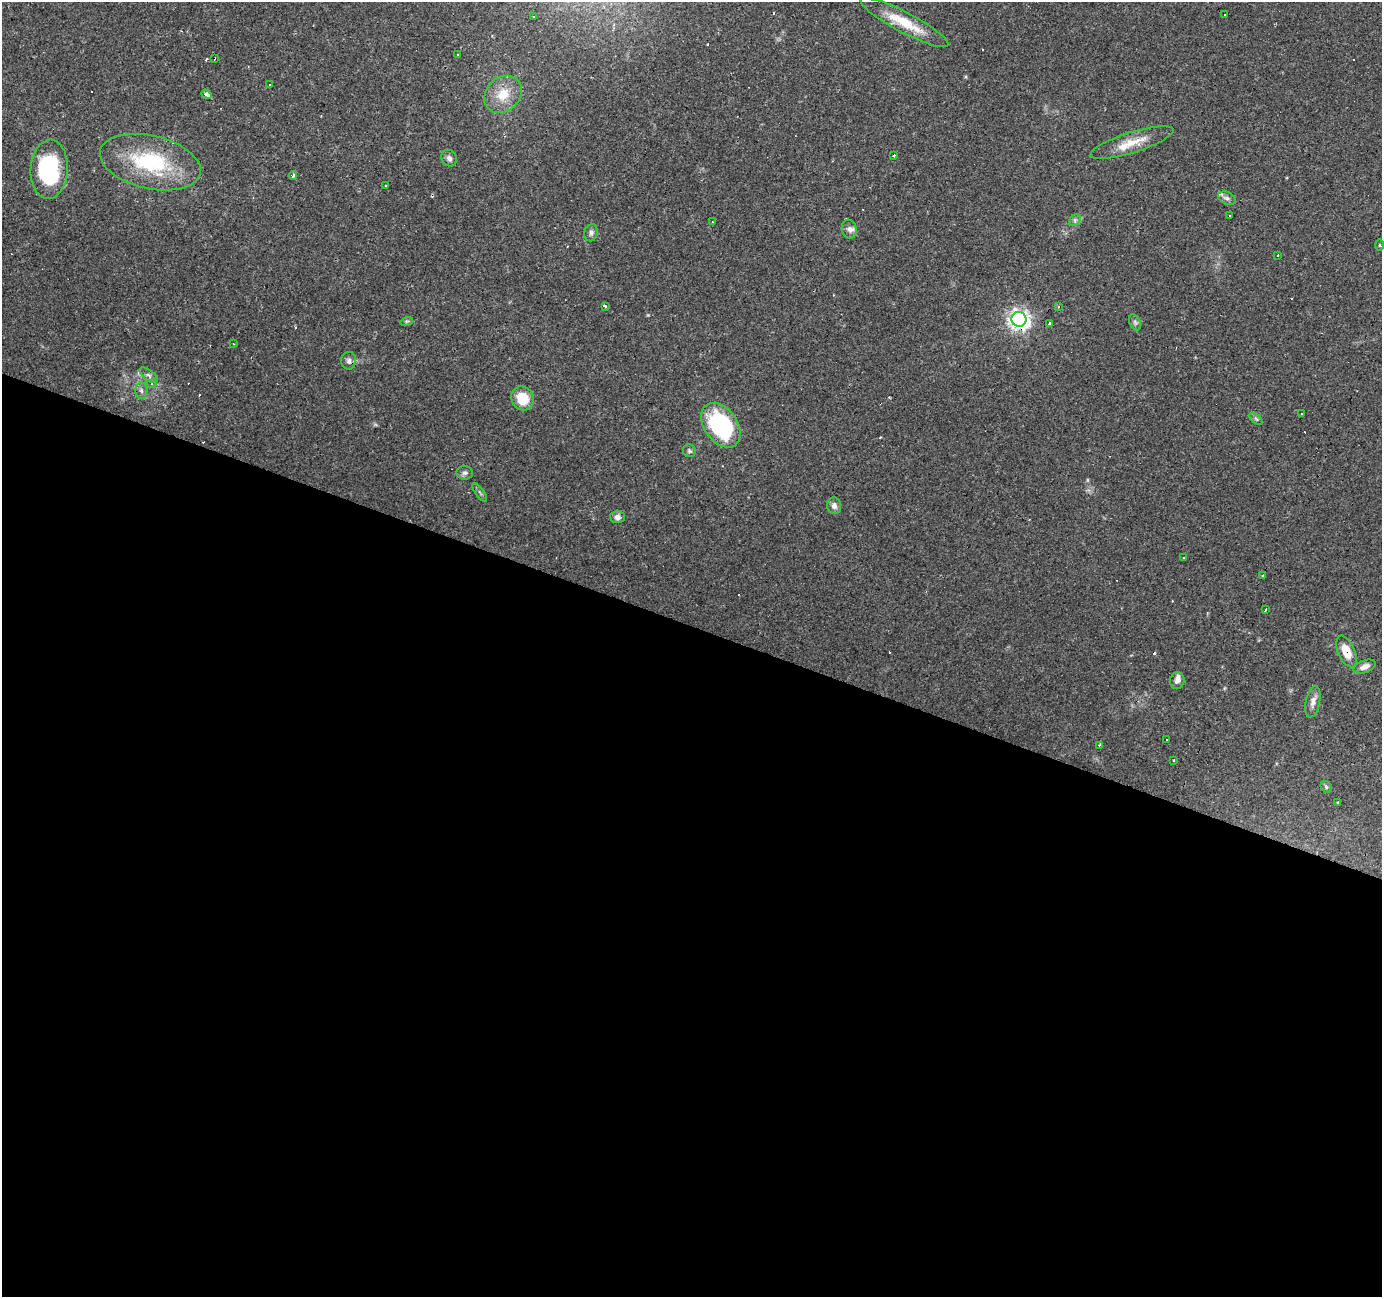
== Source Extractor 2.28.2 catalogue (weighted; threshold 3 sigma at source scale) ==
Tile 14 of 4 x 4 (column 2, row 4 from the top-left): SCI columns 1381-2760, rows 207-1501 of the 5523 x 5658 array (HDU 1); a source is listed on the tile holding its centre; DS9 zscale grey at full resolution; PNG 1384 x 1299 px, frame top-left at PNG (2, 2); each listed source drawn as its Kron ellipse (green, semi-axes under 4 px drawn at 4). Shown black and unused: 52% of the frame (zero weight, under 2 of 3 exposures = <1% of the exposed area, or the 3 px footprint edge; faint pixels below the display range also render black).
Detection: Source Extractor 2.28.2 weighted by HDU 2 'WHT'; one run over the whole footprint, this tile lists its part. Background 0.0346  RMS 0.0034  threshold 0.0152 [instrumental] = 3 sigma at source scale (4.5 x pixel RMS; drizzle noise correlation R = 1.50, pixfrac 1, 0.0396/0.0396 arcsec/px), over >= 5 px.
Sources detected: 78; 19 cosmic-ray / hot-pixel residue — neither listed nor drawn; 4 inside a brighter listed object's ellipse — not listed separately; the other 55 listed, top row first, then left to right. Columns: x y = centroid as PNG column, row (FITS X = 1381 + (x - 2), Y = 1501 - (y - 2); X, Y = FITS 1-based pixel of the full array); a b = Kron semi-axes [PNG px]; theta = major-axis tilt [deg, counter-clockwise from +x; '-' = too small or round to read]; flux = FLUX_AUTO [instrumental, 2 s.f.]
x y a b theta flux
1225 14 2 2 - 0.29
533 16 3 3 - 3.7
904 22 49 10 -28 11
458 54 3 2 - 0.73
214 58 3 3 - 1.2
270 85 3 2 - 0.35
206 94 5 3 - 2.8
503 94 20 16 44 7.2
1132 142 43 10 17 6.9
894 155 3 3 - 0.86
449 158 9 7 -58 1.3
150 162 51 26 -13 30
49 169 29 18 86 31
293 175 4 3 - 1.3
386 185 3 3 - 1.3
1227 198 9 6 -23 1.1
1229 215 2 2 - 0.28
1075 220 6 5 - 0.8
712 222 3 2 - 0.34
849 229 9 7 -78 1.7
591 233 8 6 76 1.1
1379 245 6 4 -89 0.38
1277 255 3 3 - 0.66
605 306 4 3 - 4.2
1058 307 4 3 - 0.65
1019 319 7 7 - 170
407 321 6 4 17 0.47
1135 322 8 5 -65 0.81
1049 323 3 3 - 1.2
233 344 3 2 - 0.34
349 361 9 7 88 1.3
149 375 10 5 -37 1
152 384 5 4 - 0.58
141 391 8 6 -87 1.1
523 398 12 11 - 8.1
1302 414 3 3 - 0.78
1256 419 8 4 -37 0.57
721 425 25 16 -54 39
689 451 6 6 - 0.71
465 473 8 7 - 0.97
480 492 11 3 -54 0.59
834 506 8 7 - 1.6
617 517 7 6 - 1.5
1184 558 2 2 - 0.35
1262 576 3 3 - 0.8
1265 609 3 3 - 1.4
1346 651 17 8 -66 6.1
1365 667 11 6 21 1.8
1177 681 8 7 - 1.4
1313 702 16 7 78 2.2
1166 740 2 2 - 0.32
1099 745 3 2 - 0.92
1174 760 3 3 - 0.59
1326 787 6 5 - 0.59
1338 803 3 2 - 0.6
Overlapping masked pixels (flux is a lower limit): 3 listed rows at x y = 214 58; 1019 319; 1346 651
Unlisted compact peaks at least as high as the median listed source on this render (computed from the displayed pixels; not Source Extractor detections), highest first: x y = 648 315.